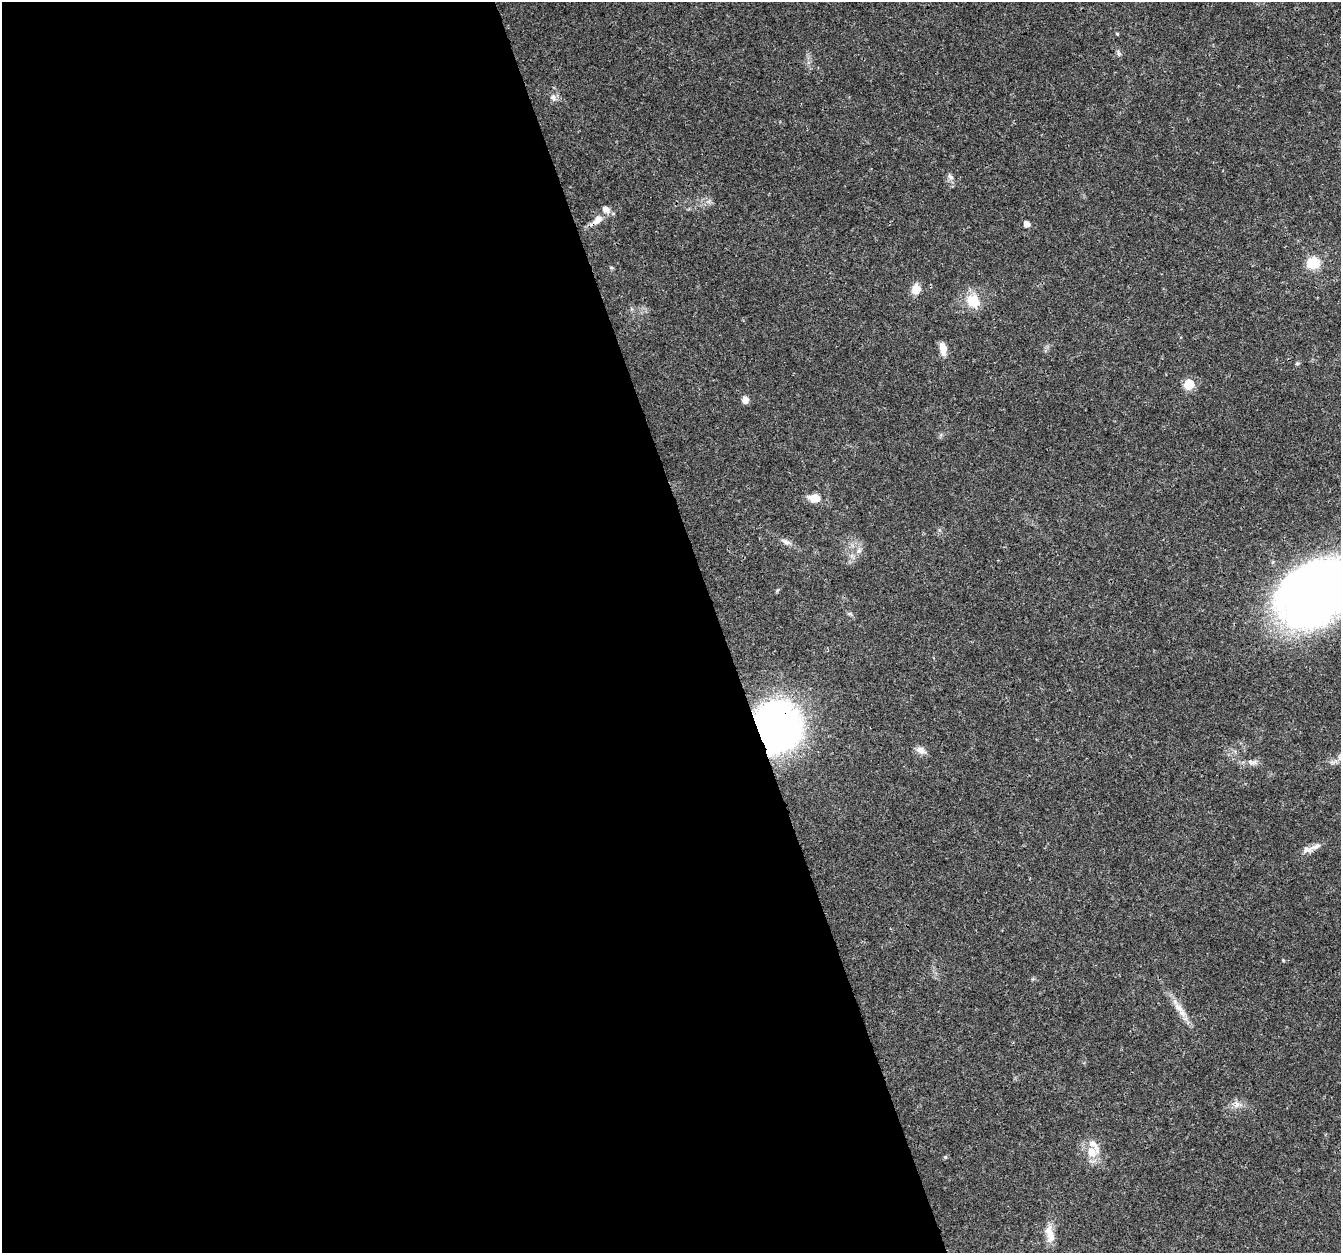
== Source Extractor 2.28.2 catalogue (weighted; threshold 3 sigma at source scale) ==
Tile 9 of 4 x 4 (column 1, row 3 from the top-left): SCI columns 6-1344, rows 1366-2616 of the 5363 x 5184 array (HDU 1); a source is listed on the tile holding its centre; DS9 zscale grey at full resolution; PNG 1343 x 1255 px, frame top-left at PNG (2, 2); no overlay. Shown black and unused: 54% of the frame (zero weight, under 3 of 4 exposures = <1% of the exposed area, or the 3 px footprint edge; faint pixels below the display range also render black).
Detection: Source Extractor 2.28.2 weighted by HDU 2 'WHT'; one run over the whole footprint, this tile lists its part. Background 0.0269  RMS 0.002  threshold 0.0089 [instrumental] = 3 sigma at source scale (4.5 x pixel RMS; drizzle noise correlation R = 1.50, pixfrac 1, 0.0396/0.0396 arcsec/px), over >= 5 px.
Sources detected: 29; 4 inside a brighter listed object's ellipse — not listed separately; the other 25 listed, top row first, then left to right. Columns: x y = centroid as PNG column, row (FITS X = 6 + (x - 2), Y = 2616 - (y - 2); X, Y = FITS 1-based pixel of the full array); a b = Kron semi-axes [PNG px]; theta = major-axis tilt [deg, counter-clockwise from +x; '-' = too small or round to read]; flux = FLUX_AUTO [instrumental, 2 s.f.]
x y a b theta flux
1117 34 5 3 - 0.19
1119 53 9 4 -63 0.44
553 98 10 7 -58 0.82
950 177 9 6 -39 0.65
597 220 18 8 42 2.1
1026 224 5 5 - 1.2
1313 263 13 11 20 4.6
916 289 14 11 83 2
973 301 21 18 -47 4.3
943 349 16 8 -81 1.9
1297 363 7 3 8 0.26
1189 384 6 6 - 12
745 400 8 7 - 1.1
814 498 11 8 -3 3
785 541 12 6 -34 0.88
1315 593 64 46 34 160
777 726 47 42 -81 70
921 750 13 8 -19 1.2
1252 762 16 6 -3 1.1
1307 849 17 7 13 1.3
1179 1008 20 8 -40 2
1237 1104 10 7 56 1
1091 1152 14 11 -55 2.8
945 1157 5 4 - 0.24
1050 1233 20 11 -62 2.3
Overlapping masked pixels (flux is a lower limit): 2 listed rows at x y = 597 220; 777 726
Isophote crosses this tile's border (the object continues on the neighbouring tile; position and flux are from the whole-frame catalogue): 1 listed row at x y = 1315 593